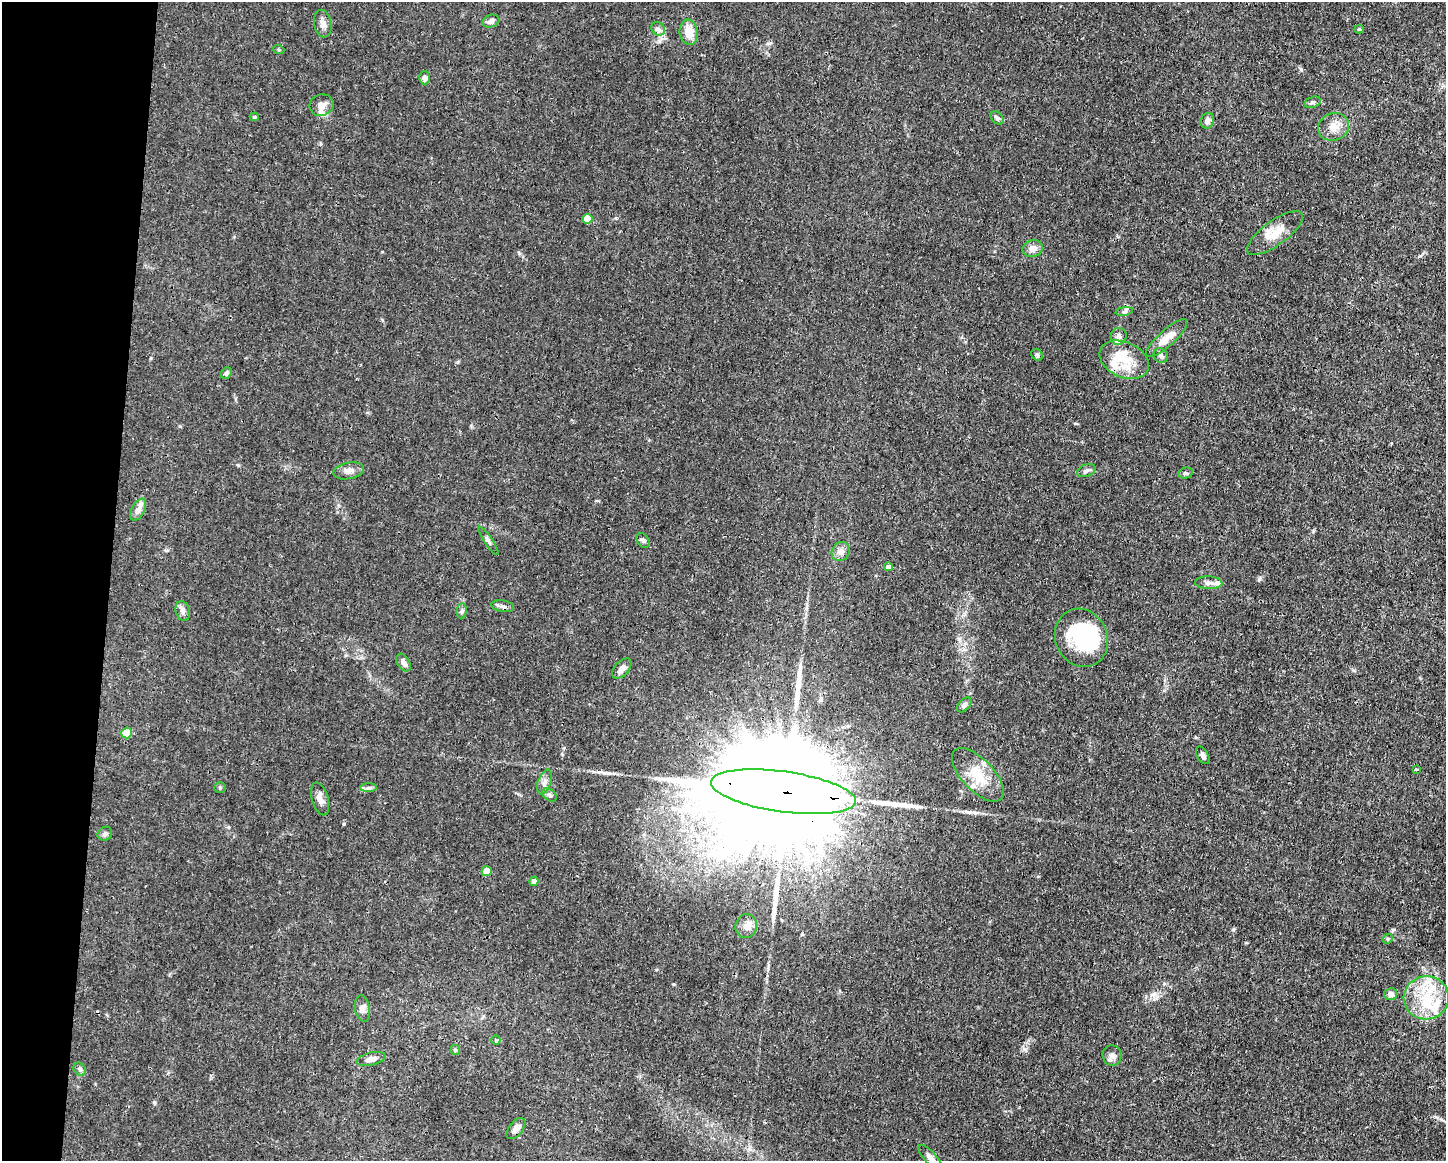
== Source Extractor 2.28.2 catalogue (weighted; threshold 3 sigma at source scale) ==
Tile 7 of 3 x 4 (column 1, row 3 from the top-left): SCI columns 112-1555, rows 1161-2319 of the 4666 x 4638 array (HDU 1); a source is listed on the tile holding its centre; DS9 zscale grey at full resolution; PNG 1448 x 1163 px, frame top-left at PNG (2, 2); each listed source drawn as its Kron ellipse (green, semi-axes under 4 px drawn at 4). Shown black and unused: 8% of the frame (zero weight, under 3 of 4 exposures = <1% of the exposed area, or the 3 px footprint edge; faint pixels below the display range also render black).
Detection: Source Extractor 2.28.2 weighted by HDU 2 'WHT'; one run over the whole footprint, this tile lists its part. Background 0.0165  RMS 0.0025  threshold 0.0113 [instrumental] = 3 sigma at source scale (4.5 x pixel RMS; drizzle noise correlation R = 1.50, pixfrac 1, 0.05/0.05 arcsec/px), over >= 5 px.
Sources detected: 77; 2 inside a brighter object's white glare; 3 long thin detections or spike segments (spike, bleed or trail) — neither listed nor drawn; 8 inside a brighter listed object's ellipse — not listed separately; the other 64 listed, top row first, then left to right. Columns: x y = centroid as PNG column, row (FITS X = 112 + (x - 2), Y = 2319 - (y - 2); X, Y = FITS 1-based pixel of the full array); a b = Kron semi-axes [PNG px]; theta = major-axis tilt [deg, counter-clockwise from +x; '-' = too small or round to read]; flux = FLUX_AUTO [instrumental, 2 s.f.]
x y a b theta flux
491 21 9 6 20 1.2
323 24 14 8 -80 1.5
658 29 7 6 - 0.79
1359 29 4 3 - 0.32
689 32 12 9 -82 3.5
279 50 5 3 - 0.25
424 78 6 5 - 0.96
1313 102 8 5 18 0.56
321 105 12 10 21 1.7
254 117 4 4 - 0.34
997 118 7 5 -45 0.69
1207 121 8 6 66 1.3
1333 127 16 13 24 2.9
588 219 5 5 - 5.1
1275 233 33 12 36 4.9
1033 248 10 8 18 1.9
1124 311 9 4 9 0.57
1119 336 8 8 - 1.2
1166 338 27 8 42 3.7
1037 355 6 5 - 0.46
1161 356 8 6 -49 0.7
1124 360 26 17 -25 6.8
226 373 6 5 - 0.74
349 471 15 8 11 1.6
1086 471 10 6 21 0.78
1186 473 7 5 14 0.52
138 510 12 6 62 1.5
643 540 8 5 -56 0.54
488 541 17 3 -56 0.65
841 551 10 8 60 1.4
888 567 4 4 - 1.1
1209 583 14 6 -2 1.2
503 606 11 5 -10 0.86
183 611 10 7 -74 1.1
462 611 7 5 82 0.56
1081 638 30 26 -66 14
403 663 10 6 -58 1.2
622 668 12 7 48 1.4
964 705 9 5 46 0.81
127 733 5 5 - 4.9
1203 755 10 5 -60 0.81
1416 769 4 3 - 0.34
978 775 34 16 -46 7.3
544 782 13 6 71 1.3
220 788 5 5 - 0.39
368 788 8 4 0 0.67
783 792 73 20 -8 24000
549 795 8 5 -40 0.66
320 799 17 8 -73 1.6
105 834 7 6 - 0.66
487 871 5 5 - 5.1
534 881 5 4 - 1.3
746 926 12 10 79 1.6
1388 939 5 4 - 0.29
1390 994 6 6 - 1.1
1426 998 22 21 - 11
362 1009 13 7 -80 1.2
496 1040 5 4 - 0.3
455 1050 5 4 - 0.31
1112 1056 10 9 - 1.5
371 1059 15 6 13 1.6
80 1069 7 5 -46 0.6
516 1129 12 6 52 1.7
931 1158 16 6 -48 1.5
Overlapping masked pixels (flux is a lower limit): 1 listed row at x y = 783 792
Isophote crosses this tile's border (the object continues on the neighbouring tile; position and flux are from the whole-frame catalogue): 1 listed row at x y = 931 1158
Unlisted compact peaks at least as high as the median listed source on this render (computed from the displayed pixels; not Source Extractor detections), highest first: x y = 1025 1049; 1259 579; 1153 994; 1233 930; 154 1102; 344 824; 673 984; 1301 70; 238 465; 151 358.